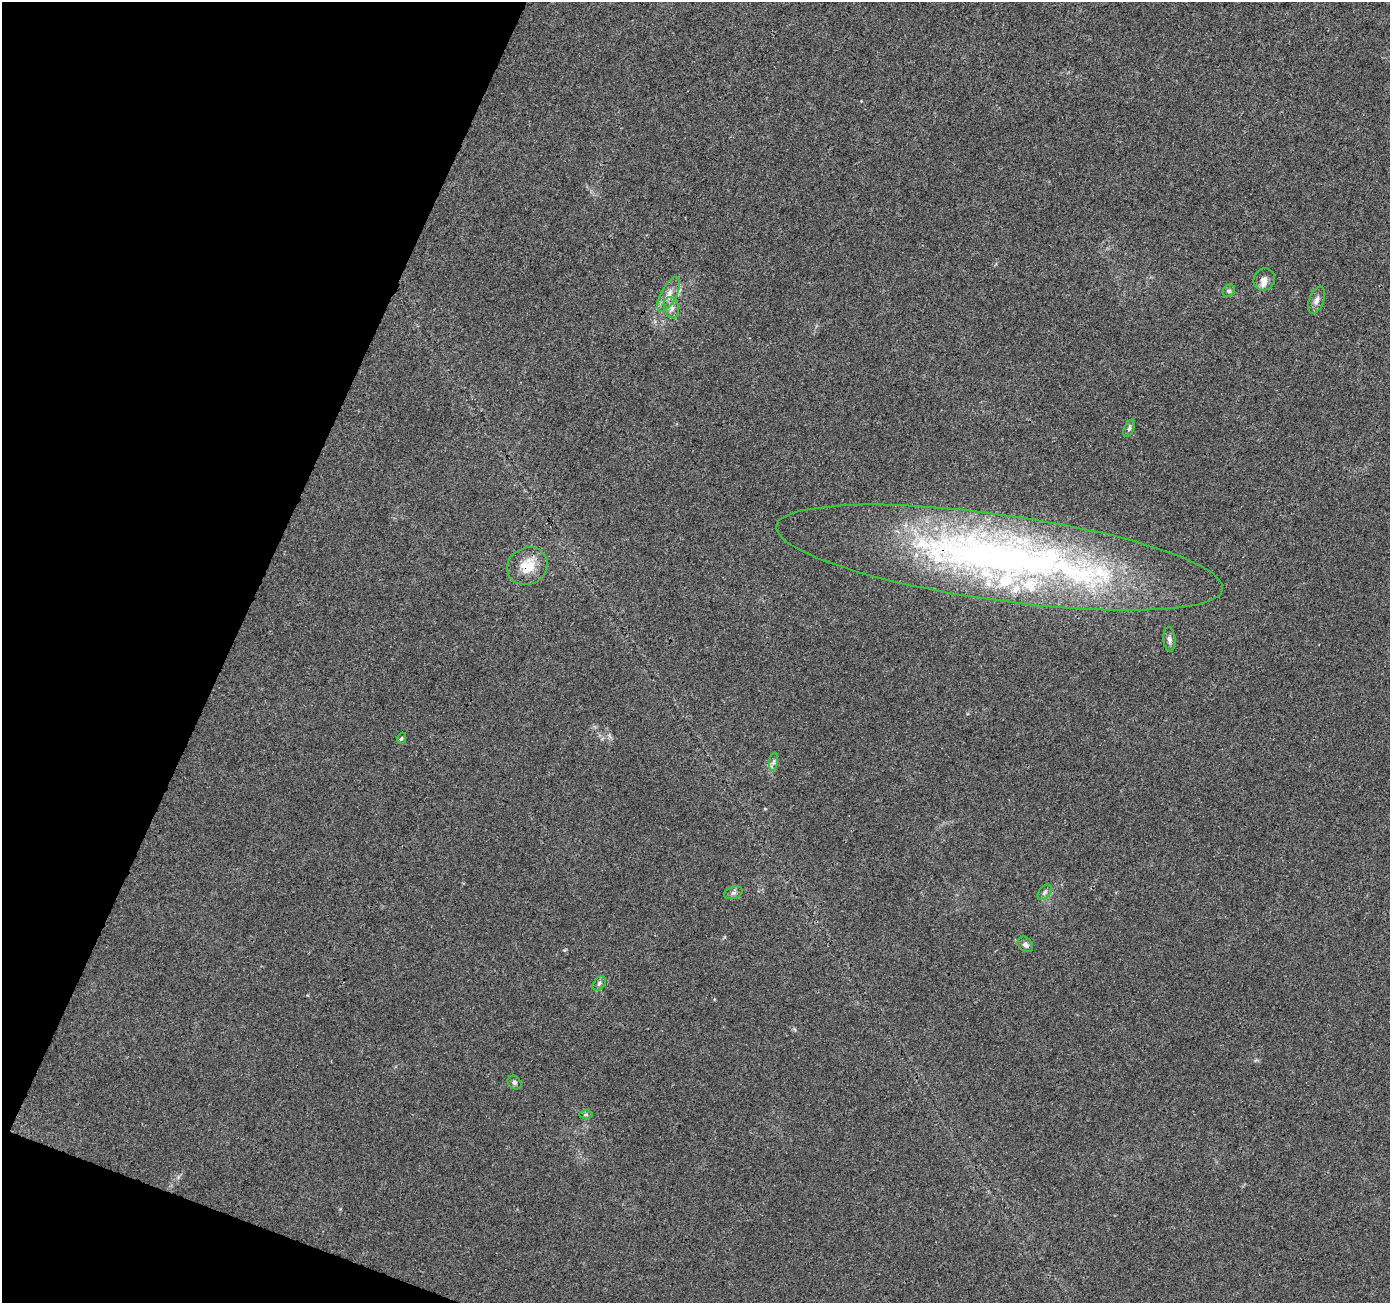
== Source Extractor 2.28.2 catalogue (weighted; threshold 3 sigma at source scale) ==
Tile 9 of 4 x 4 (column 1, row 3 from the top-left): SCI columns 1-1388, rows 1512-2812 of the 5559 x 5690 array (HDU 1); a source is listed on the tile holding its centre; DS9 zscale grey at full resolution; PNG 1392 x 1305 px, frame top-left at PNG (2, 2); each listed source drawn as its Kron ellipse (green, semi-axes under 4 px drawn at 4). Shown black and unused: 19% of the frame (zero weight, under 3 of 4 exposures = <1% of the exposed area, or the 3 px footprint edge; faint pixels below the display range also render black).
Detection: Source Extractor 2.28.2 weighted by HDU 2 'WHT'; one run over the whole footprint, this tile lists its part. Background 0.00725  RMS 0.0028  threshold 0.0125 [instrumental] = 3 sigma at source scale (4.5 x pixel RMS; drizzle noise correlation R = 1.50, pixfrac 1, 0.0396/0.0396 arcsec/px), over >= 5 px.
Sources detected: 22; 5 inside a brighter listed object's ellipse — not listed separately; the other 17 listed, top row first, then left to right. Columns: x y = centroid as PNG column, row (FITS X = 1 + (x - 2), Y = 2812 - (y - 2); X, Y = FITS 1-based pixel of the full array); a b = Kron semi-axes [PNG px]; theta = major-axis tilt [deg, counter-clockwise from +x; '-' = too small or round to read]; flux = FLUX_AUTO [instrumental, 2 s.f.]
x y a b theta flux
1264 279 11 10 - 1.6
1229 291 6 5 - 0.57
669 294 19 7 61 2.6
1317 300 14 7 70 1.4
671 308 11 7 -73 1.5
1129 428 9 5 66 0.65
999 558 225 43 -8 170
527 566 21 18 27 5.9
1169 639 12 6 -85 1.1
402 738 6 3 71 0.36
774 762 9 4 81 0.67
1045 892 9 5 50 0.77
733 893 9 6 17 0.82
1025 944 9 6 -45 1.1
599 983 8 5 52 0.7
515 1082 7 6 - 0.63
586 1115 7 4 0 0.46
Overlapping masked pixels (flux is a lower limit): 2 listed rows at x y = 999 558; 527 566